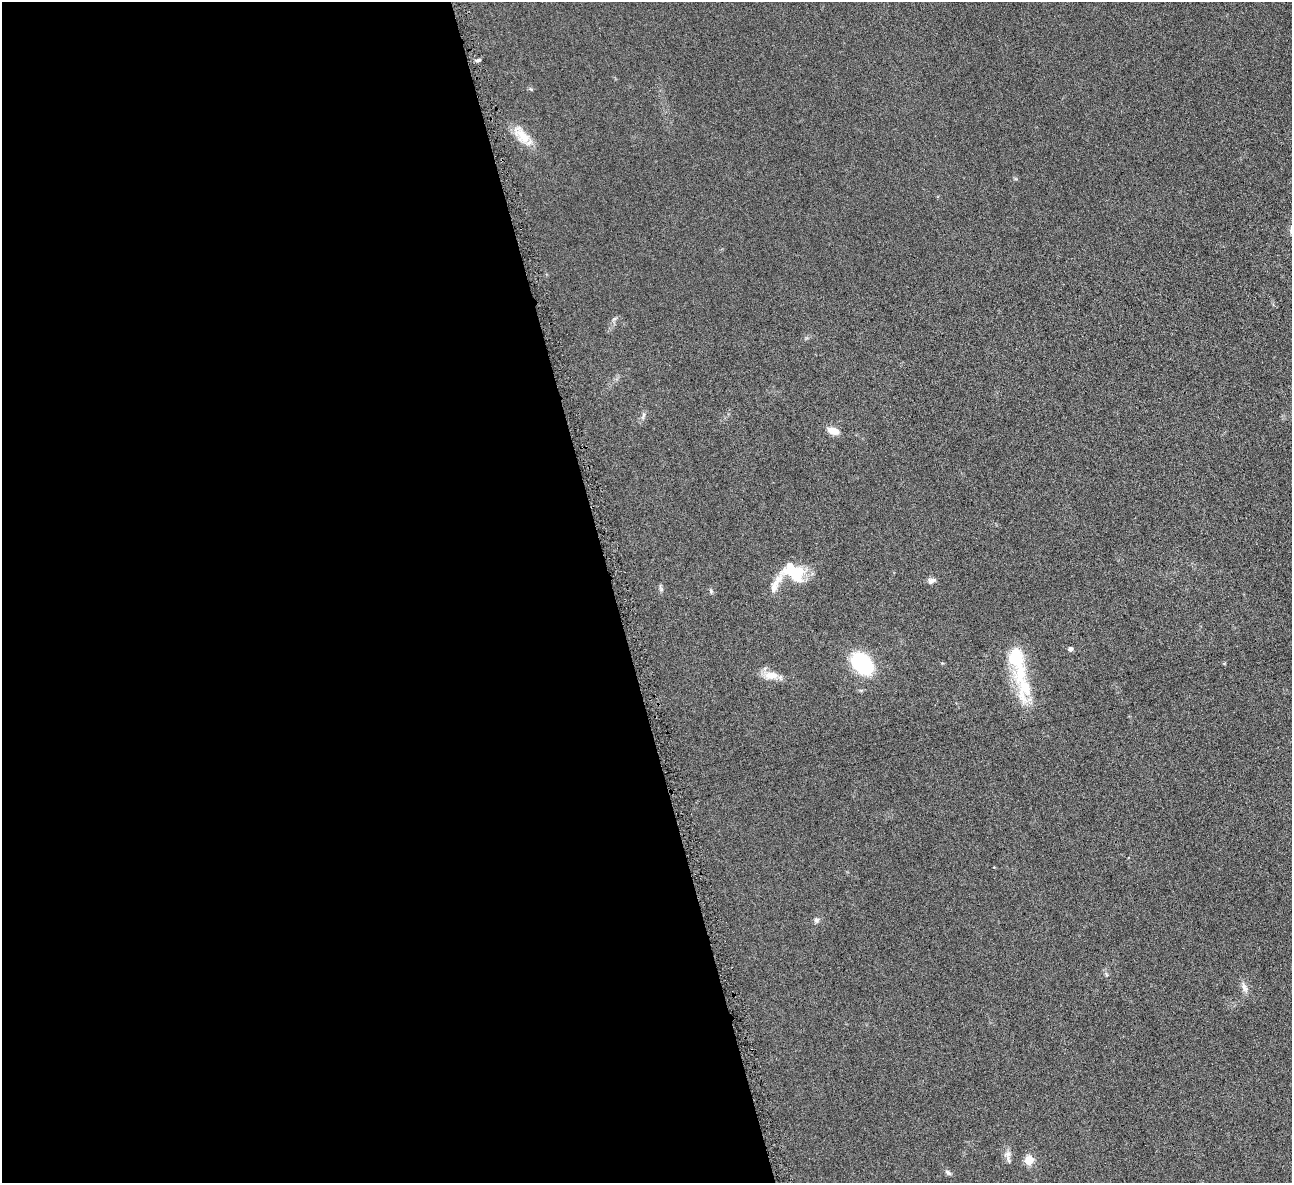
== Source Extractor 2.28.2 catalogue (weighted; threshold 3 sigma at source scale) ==
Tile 9 of 4 x 4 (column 1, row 3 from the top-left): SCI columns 7-1296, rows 1337-2517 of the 5171 x 5154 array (HDU 1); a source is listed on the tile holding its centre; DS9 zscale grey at full resolution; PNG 1294 x 1185 px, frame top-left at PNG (2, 2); no overlay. Shown black and unused: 47% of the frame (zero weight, under 4 of 8 exposures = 1% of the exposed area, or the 3 px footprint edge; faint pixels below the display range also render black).
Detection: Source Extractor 2.28.2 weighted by HDU 2 'WHT'; one run over the whole footprint, this tile lists its part. Background 0.0978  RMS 0.0094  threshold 0.0383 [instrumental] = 3 sigma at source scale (4.09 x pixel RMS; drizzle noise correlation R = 1.36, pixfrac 0.8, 0.05/0.05 arcsec/px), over >= 5 px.
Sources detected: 21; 4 inside a brighter listed object's ellipse — not listed separately; the other 17 listed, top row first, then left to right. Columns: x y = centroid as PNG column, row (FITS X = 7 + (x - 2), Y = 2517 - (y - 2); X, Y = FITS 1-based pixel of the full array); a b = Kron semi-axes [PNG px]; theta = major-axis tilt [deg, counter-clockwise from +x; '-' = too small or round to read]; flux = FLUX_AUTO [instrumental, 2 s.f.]
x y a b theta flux
479 60 7 3 8 1.6
523 136 24 14 -44 16
643 416 11 3 61 1.9
833 431 12 7 -19 8.7
797 573 22 20 -68 27
931 581 10 6 13 3.4
775 584 57 8 56 13
711 591 7 5 -71 1.4
1070 649 5 4 - 3.3
862 663 20 14 -46 67
771 675 20 10 -2 9.9
1025 687 45 19 86 34
816 920 8 7 - 2.3
1244 988 14 7 -69 4.6
1007 1154 11 6 22 3.2
1029 1160 5 5 - 32
948 1172 10 5 -37 2.1